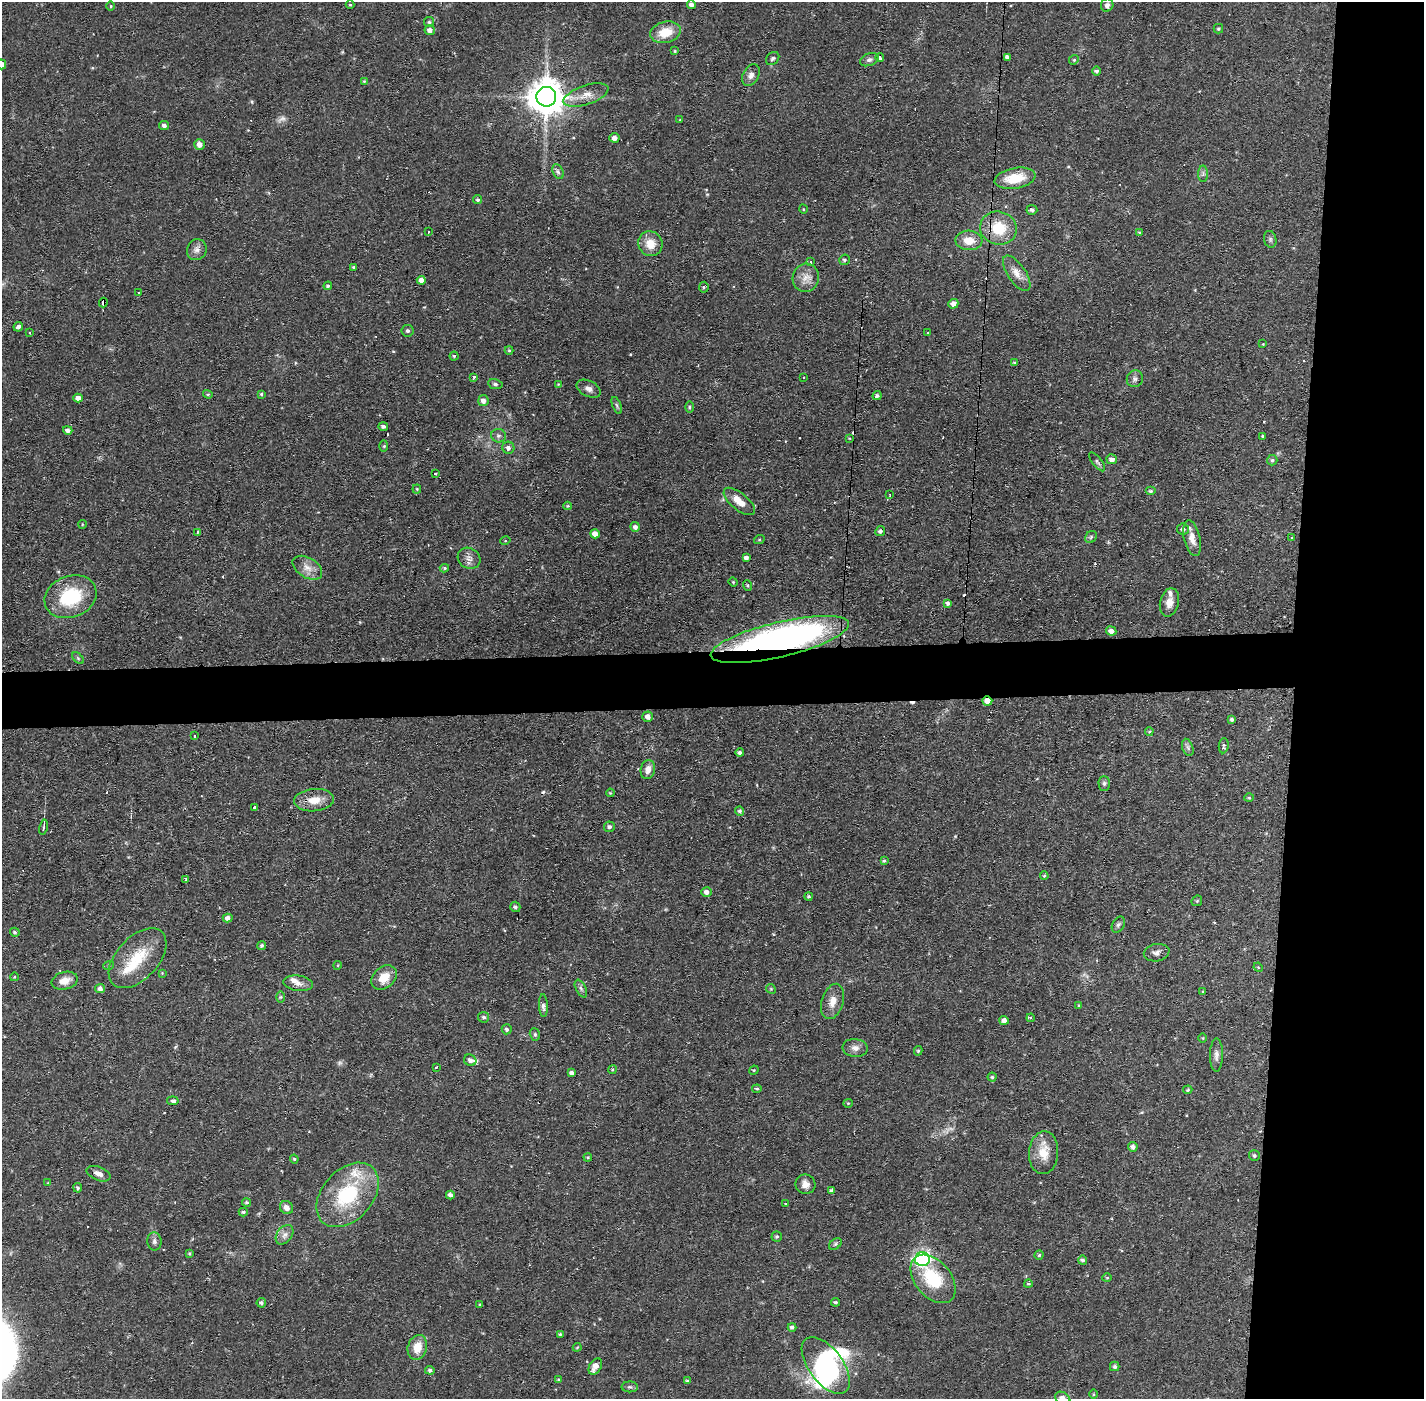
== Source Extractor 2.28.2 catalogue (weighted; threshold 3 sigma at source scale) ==
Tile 6 of 3 x 3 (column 3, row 2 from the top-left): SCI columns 2846-4267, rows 1452-2848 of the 4267 x 4300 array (HDU 1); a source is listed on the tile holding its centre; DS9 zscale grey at full resolution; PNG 1426 x 1401 px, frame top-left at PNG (2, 2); each listed source drawn as its Kron ellipse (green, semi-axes under 4 px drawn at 4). Shown black and unused: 13% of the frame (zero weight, under 2 of 3 exposures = <1% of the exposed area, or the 3 px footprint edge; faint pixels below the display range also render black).
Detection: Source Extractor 2.28.2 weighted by HDU 2 'WHT'; one run over the whole footprint, this tile lists its part. Background 0.0582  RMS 0.006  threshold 0.0272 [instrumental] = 3 sigma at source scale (4.5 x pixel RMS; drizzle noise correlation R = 1.50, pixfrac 1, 0.05/0.05 arcsec/px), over >= 5 px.
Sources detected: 236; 3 too faint to see at this stretch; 2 inside a brighter object's white glare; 10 cosmic-ray / hot-pixel residue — neither listed nor drawn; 5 inside a brighter listed object's ellipse — not listed separately; the other 216 listed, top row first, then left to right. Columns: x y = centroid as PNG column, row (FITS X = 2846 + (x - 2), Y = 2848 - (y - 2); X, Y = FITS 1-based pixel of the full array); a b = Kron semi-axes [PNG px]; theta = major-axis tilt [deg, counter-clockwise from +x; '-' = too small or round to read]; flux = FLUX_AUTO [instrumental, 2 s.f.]
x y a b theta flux
691 4 4 4 - 2.1
350 5 4 4 - 0.63
1107 5 7 6 - 2.2
111 6 5 3 - 0.56
429 22 5 5 - 0.97
1218 29 5 4 - 0.79
430 30 5 5 - 3
665 32 15 10 14 13
675 51 4 3 - 0.67
880 57 4 3 - 7.2
1007 57 4 4 - 1.7
773 58 7 5 44 1.2
869 60 10 6 21 1.8
1074 60 5 4 - 0.89
2 64 5 4 - 3.6
1096 71 4 4 - 1.3
751 75 11 8 62 3.2
364 81 3 3 - 0.61
586 95 23 9 19 7.6
546 97 10 10 - 1400
680 120 3 3 - 0.46
164 125 5 4 - 1.8
614 138 5 4 - 3.4
199 144 5 5 - 3.4
558 172 8 5 -64 1.6
1203 174 8 5 -90 1.5
1015 178 20 10 10 16
478 200 4 4 - 1.1
803 209 4 3 - 0.46
1032 210 5 5 - 1.6
998 228 18 16 -12 19
428 232 3 3 - 2.6
1140 232 4 3 - 0.77
1270 239 8 6 -77 1.5
969 240 13 10 -3 8.5
650 244 12 12 - 8.4
197 250 11 9 64 3.4
844 260 5 5 - 1.1
811 262 4 3 - 0.97
353 267 4 4 - 0.68
1017 273 20 9 -56 5.7
806 278 14 13 - 6.2
421 280 4 4 - 3.7
328 286 4 4 - 0.95
704 287 5 5 - 0.76
139 293 3 2 - 0.54
103 302 5 4 - 5.6
953 304 5 4 - 3.7
18 327 5 4 - 1.9
408 331 6 6 - 1.3
30 332 3 2 - 1
928 333 4 3 - 0.54
1263 344 3 3 - 0.43
509 350 4 4 - 0.64
454 356 4 4 - 0.78
1014 363 3 3 - 0.84
474 377 3 3 - 1.5
803 377 2 2 - 0.62
1135 379 8 8 - 2
495 384 7 5 -10 1.2
558 384 3 3 - 0.42
589 389 13 8 -26 3
208 394 5 4 - 0.85
261 394 4 3 - 0.72
877 396 4 4 - 1.4
78 398 4 4 - 3.6
483 401 5 5 - 2.8
617 405 9 4 -69 1.2
689 407 6 4 -90 0.92
383 426 5 4 - 1.4
68 430 5 4 - 2.4
498 436 7 6 - 1.7
1262 436 3 3 - 17
849 438 4 3 - 0.46
384 446 6 4 89 0.79
508 448 6 6 - 2.1
1112 459 5 5 - 3
1272 460 5 5 - 1.1
1097 462 11 4 -52 1.4
435 473 3 3 - 0.92
417 489 4 4 - 0.61
1151 491 5 4 - 1.1
890 495 3 2 - 0.7
739 501 19 8 -39 8.2
568 506 4 3 - 0.62
82 524 4 3 - 0.47
635 527 5 5 - 2.2
1183 529 6 5 - 2.1
880 531 5 4 - 1.5
198 532 4 3 - 0.63
595 534 5 4 - 4.5
1091 537 6 5 - 1.1
1192 538 18 8 -77 5.6
1291 538 3 2 - 0.61
759 540 5 3 - 0.61
505 541 5 3 - 0.54
469 558 12 10 -35 3.6
746 558 4 4 - 2.2
307 568 16 10 -31 5.5
444 568 4 4 - 0.92
733 582 4 4 - 0.58
748 585 5 4 - 0.81
70 597 26 20 21 36
1169 602 14 9 76 5.3
948 603 4 4 - 1.6
1111 631 5 4 - 2.8
780 639 71 17 13 260
78 658 7 4 -46 0.93
987 701 5 4 - 5.6
648 717 5 5 - 3.2
1232 719 4 3 - 1.2
1149 731 4 4 - 0.66
195 736 3 3 - 1.4
1224 746 8 5 85 1.3
1188 747 9 5 -71 1.5
740 753 4 4 - 1.6
648 769 10 7 78 3.8
1104 783 7 5 -90 1.4
610 793 4 3 - 0.62
1249 798 5 3 - 0.54
314 800 20 11 5 8.9
254 808 3 3 - 1.9
740 811 5 4 - 1.2
43 827 7 3 79 0.81
609 827 5 5 - 1.7
884 861 4 4 - 0.91
1044 876 4 3 - 0.78
186 880 4 2 - 1.4
706 892 5 5 - 2.9
808 896 4 4 - 0.8
1197 901 6 5 - 0.75
515 907 5 5 - 1.5
228 918 5 4 - 2.9
1118 925 8 5 60 1.6
15 932 5 4 - 0.97
262 945 4 4 - 1.1
1157 953 13 8 11 2.9
137 958 36 21 47 25
109 965 5 3 - 0.75
338 965 4 3 - 0.53
1258 967 5 4 - 0.61
162 973 4 4 - 0.5
14 977 4 3 - 0.48
384 978 14 10 41 9.3
65 981 13 8 14 5.7
298 983 15 7 -8 3.7
100 989 5 4 - 2.2
581 989 9 5 -63 1.5
771 989 5 4 - 0.67
1203 991 4 3 - 0.44
280 997 6 4 89 0.96
833 1001 18 10 73 6.3
1079 1005 4 3 - 0.63
543 1006 11 4 -88 1.9
484 1017 5 5 - 1.5
1031 1018 4 3 - 1.4
1004 1020 4 4 - 2.9
507 1029 5 5 - 1.4
535 1034 6 5 - 1
1203 1038 4 3 - 0.5
855 1048 12 9 -6 3.5
918 1051 5 4 - 0.83
1216 1055 17 6 89 3
470 1060 6 5 - 2.3
436 1067 3 2 - 0.97
612 1070 4 3 - 0.57
754 1070 5 4 - 0.61
571 1073 4 4 - 1.9
992 1077 4 4 - 0.84
757 1089 5 4 - 0.86
1188 1090 5 3 - 0.66
173 1101 6 4 -8 2.3
848 1103 5 4 - 0.63
1133 1147 5 5 - 2.1
1044 1153 21 14 86 11
1254 1156 5 5 - 1.3
588 1157 4 3 - 0.56
294 1159 4 4 - 0.67
98 1174 12 7 -22 3.4
48 1183 4 4 - 0.48
805 1184 10 9 - 4
78 1188 4 4 - 1.2
832 1191 4 3 - 1.5
348 1195 37 25 48 45
450 1195 4 4 - 2.3
247 1203 4 4 - 0.94
785 1203 3 2 - 0.46
286 1208 7 6 - 3.6
243 1212 4 4 - 1.2
284 1235 11 7 52 3.1
777 1236 5 5 - 1
154 1241 9 7 -82 2
835 1244 7 5 37 1.2
189 1253 4 4 - 0.73
1039 1255 4 4 - 0.76
922 1259 7 6 - 170
1082 1260 4 4 - 1.4
1107 1278 4 4 - 0.72
933 1279 28 18 -50 28
1028 1284 4 3 - 0.88
835 1302 4 3 - 0.92
261 1303 5 4 - 1.2
480 1304 4 3 - 0.46
792 1327 4 4 - 1.4
560 1334 4 4 - 0.7
417 1347 13 9 74 9.3
577 1347 4 3 - 0.59
826 1365 33 17 -54 70
595 1366 9 5 58 5.1
1115 1366 5 4 - 1.4
430 1370 5 4 - 1.3
558 1380 4 3 - 0.8
688 1381 3 3 - 1.1
630 1387 8 5 -1 1.3
1094 1394 5 3 - 0.57
1063 1398 8 6 -32 4.5
Overlapping masked pixels (flux is a lower limit): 5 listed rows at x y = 880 57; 103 302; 880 531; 780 639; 987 701
Isophote crosses this tile's border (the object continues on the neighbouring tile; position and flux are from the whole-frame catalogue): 2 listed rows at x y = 2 64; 1063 1398